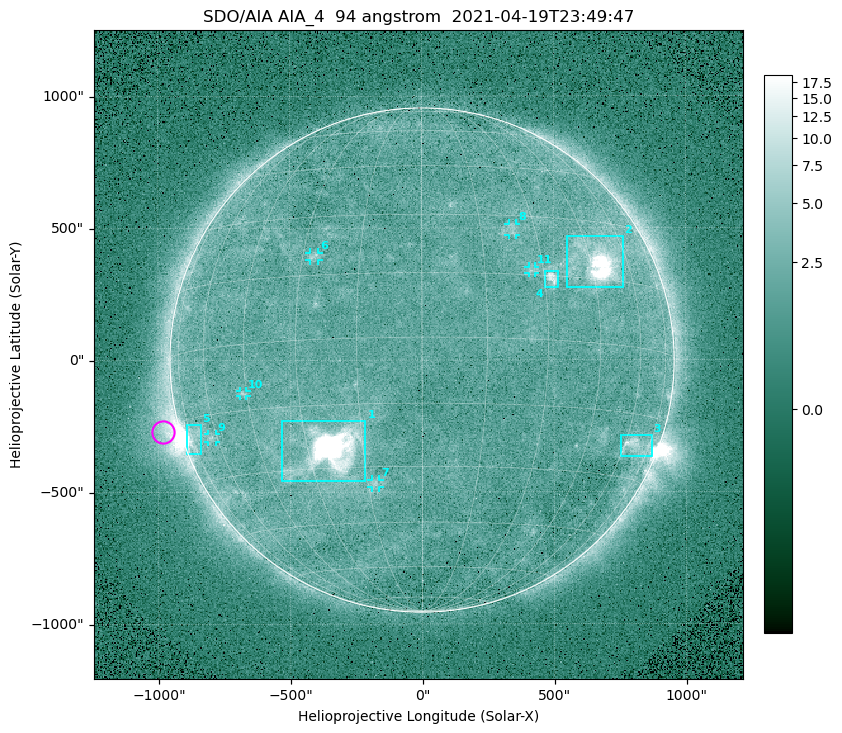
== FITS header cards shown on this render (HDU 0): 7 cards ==
TELESCOP= 'SDO/AIA '
INSTRUME= 'AIA_4   '
WAVELNTH=                   94
WAVEUNIT= 'angstrom'
DATE-OBS= '2021-04-19T23:49:47.12'
CTYPE1  = 'HPLN-TAN'
CTYPE2  = 'HPLT-TAN'

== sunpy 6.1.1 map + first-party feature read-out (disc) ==
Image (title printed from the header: SDO/AIA AIA_4  94 angstrom  2021-04-19T23:49:47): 512 x 512 px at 4.8 arcsec/px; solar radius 955 arcsec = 199 px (full disc in frame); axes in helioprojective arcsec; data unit not stated in the header (colour bar unlabelled)
Orientation: roll -0.138 deg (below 1 deg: not rotated)
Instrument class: DISC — disc imager (sunpy class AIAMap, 94 A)
Bright regions (active regions / flare kernels): reference = the median radial profile (limb darkening/brightening removed); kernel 5 px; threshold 5 sigma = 2.58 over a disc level ~1.81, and >= 1.15x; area >= 9 px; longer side >= 5 px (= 24 arcsec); searched inside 0.97 R_sun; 11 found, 11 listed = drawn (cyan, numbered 1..; 6 of them under ~33 arcsec drawn as corner ticks so the feature stays visible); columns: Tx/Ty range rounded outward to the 10 arcsec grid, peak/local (2 s.f.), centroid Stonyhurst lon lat
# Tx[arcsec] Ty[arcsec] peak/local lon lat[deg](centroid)
1 -540..-210 -460..-230 1916 -23 -26
2 550..760 270..470 35 +48 +19
3 750..870 -370..-280 4.4 +66 -22
4 460..520 270..340 6.4 +32 +14
5 -900..-840 -360..-240 6.1 -73 -19
6 -430..-390 380..410 3.2 -27 +20
7 -190..-160 -480..-450 3.2 -13 -34
8 330..360 470..520 2.8 +24 +26
9 -810..-780 -310..-280 2.8 -63 -20
10 -690..-660 -140..-110 3 -46 -11
11 400..430 330..360 2.8 +27 +16
Off-limb structures (1.02-1.3 R_sun): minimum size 50 px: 5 found; the strongest spans PA ~90..115 deg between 1.02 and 1.21 R_sun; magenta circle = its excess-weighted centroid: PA ~105 deg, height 1.07 R_sun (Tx ~-980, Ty ~-270 arcsec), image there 4.5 x the reference